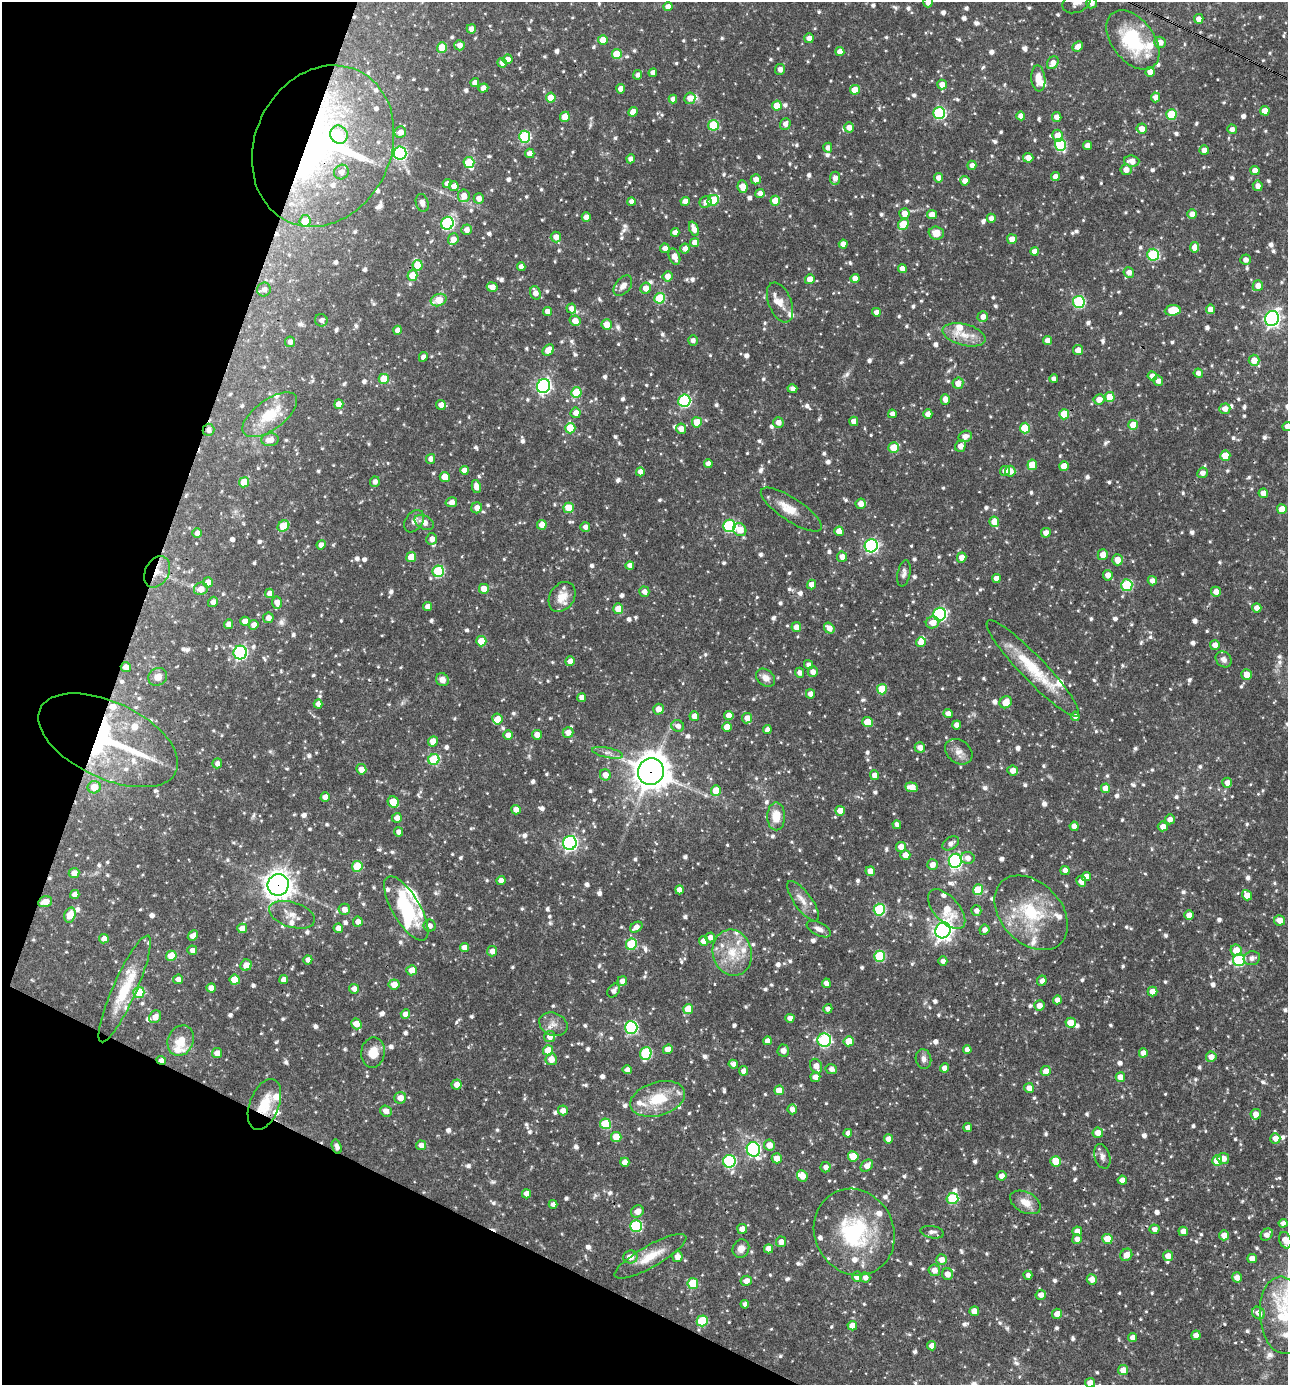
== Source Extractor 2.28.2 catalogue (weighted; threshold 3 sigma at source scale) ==
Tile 9 of 4 x 4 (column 1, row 3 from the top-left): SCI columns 271-1556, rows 1385-2767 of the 5550 x 5536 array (HDU 1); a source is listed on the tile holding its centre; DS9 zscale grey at full resolution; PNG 1290 x 1387 px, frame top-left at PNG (2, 2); each listed source drawn as its Kron ellipse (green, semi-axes under 4 px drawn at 4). Shown black and unused: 19% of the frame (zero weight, under 3 of 4 exposures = <1% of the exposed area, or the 3 px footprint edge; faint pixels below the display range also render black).
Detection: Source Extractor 2.28.2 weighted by HDU 2 'WHT'; one run over the whole footprint, this tile lists its part. Background 0.0625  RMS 0.0035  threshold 0.0159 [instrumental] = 3 sigma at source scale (4.5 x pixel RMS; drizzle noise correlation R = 1.50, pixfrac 1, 0.05/0.05 arcsec/px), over >= 5 px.
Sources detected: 1239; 2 inside a brighter object's white glare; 4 cosmic-ray / hot-pixel residue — neither listed nor drawn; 51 inside a brighter listed object's ellipse — not listed separately; of the other 1182, all 500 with FLUX_AUTO >= 1.59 (the completeness limit of this list) listed and drawn (682 fainter detections not listed), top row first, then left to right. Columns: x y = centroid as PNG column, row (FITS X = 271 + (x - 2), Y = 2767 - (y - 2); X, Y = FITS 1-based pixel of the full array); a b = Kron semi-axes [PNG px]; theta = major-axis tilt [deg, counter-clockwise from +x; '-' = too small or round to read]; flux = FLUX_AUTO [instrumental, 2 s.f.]
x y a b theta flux
928 2 5 5 - 2.4
1077 2 15 10 24 3.1
1091 3 5 5 - 1.8
668 7 4 4 - 2.6
1199 19 5 4 - 2.5
471 29 4 4 - 2.3
809 38 5 4 - 2.2
603 40 5 5 - 5.2
1133 40 34 21 -52 24
1160 42 6 5 - 2.8
459 45 5 5 - 2.5
1078 46 6 4 43 2.7
442 48 5 5 - 7.1
840 52 4 4 - 2.7
617 54 5 5 - 10
508 59 5 4 - 2.6
502 63 5 4 - 2.9
1053 63 7 5 56 2.6
780 69 5 5 - 1.7
1150 72 5 4 - 3.2
653 73 4 4 - 2.1
637 75 4 4 - 1.6
1038 79 13 7 -84 4.4
475 83 4 4 - 2.3
942 84 5 4 - 2.5
483 88 5 4 - 2.4
621 89 4 4 - 3.2
855 90 5 5 - 6.9
1156 97 5 4 - 2.7
551 98 5 5 - 6.4
690 98 6 5 - 2.8
673 99 4 4 - 2
777 106 5 5 - 5.4
1265 111 5 4 - 3.7
633 112 5 4 - 4.4
939 113 6 6 - 37
1171 114 5 5 - 14
1021 116 4 4 - 2.4
565 117 5 5 - 6.9
1057 117 5 5 - 2.4
785 124 6 5 - 1.8
713 125 5 5 - 19
849 127 5 5 - 2.2
1142 129 5 5 - 2.7
1232 129 5 4 - 1.6
400 132 6 5 - 2.9
339 135 9 8 - 5.3
1058 136 6 5 - 5.2
525 137 6 5 - 33
1060 145 6 5 - 27
323 146 83 68 64 140
1087 146 4 4 - 2.4
828 148 5 4 - 1.7
1204 150 5 4 - 2.5
400 153 6 6 - 45
530 153 4 4 - 2.3
1028 158 5 5 - 2.8
631 159 4 4 - 1.9
1132 161 7 5 -4 3.3
469 163 6 5 - 13
972 165 4 4 - 2.2
1126 170 5 5 - 2.7
1255 170 4 4 - 2.7
341 172 8 7 - 2
1055 177 4 4 - 2.5
835 178 6 5 - 2.2
938 178 5 4 - 2.3
756 179 5 5 - 2.3
965 181 4 4 - 2.5
447 183 4 4 - 2
454 186 5 5 - 2.6
1258 186 5 5 - 2
742 187 6 5 - 4
760 193 4 4 - 2
464 196 6 6 - 3.1
479 198 5 5 - 2.3
713 200 6 5 - 14
685 201 4 4 - 3.3
775 201 5 5 - 6.3
631 202 4 4 - 1.6
706 202 6 5 - 2.1
422 203 9 6 -72 1.6
904 214 5 5 - 3.4
1192 214 5 5 - 3.2
932 215 5 4 - 3.2
586 217 5 4 - 3.2
991 218 4 4 - 1.9
305 221 6 5 - 6.6
447 223 6 6 - 50
903 224 5 5 - 6.9
694 229 7 4 -67 3
466 230 5 5 - 2.2
675 232 4 4 - 2.3
936 233 7 6 - 4
556 237 5 5 - 2.7
453 239 6 5 - 2.5
1012 239 5 5 - 3.2
695 242 5 4 - 3.1
843 244 4 4 - 2.5
1195 247 5 4 - 3.3
665 248 5 5 - 2.4
685 249 5 4 - 2.2
1034 251 4 4 - 2.5
1153 255 6 6 - 27
674 257 8 5 -68 3.3
1246 260 5 5 - 1.7
418 265 5 5 - 6.6
521 267 4 4 - 1.8
902 269 4 4 - 2.7
1129 272 5 5 - 2.1
412 275 5 5 - 6.6
667 276 5 5 - 2.7
855 278 4 4 - 2.7
810 279 5 5 - 3.6
623 286 11 7 51 2.2
1258 286 5 5 - 2.5
492 287 5 4 - 2.6
646 288 5 5 - 3.1
264 289 7 6 - 1.9
535 293 7 5 -71 2.4
660 298 5 5 - 19
439 300 8 6 21 5.5
1079 302 6 6 - 36
780 303 21 11 -68 3.8
571 308 5 5 - 2.4
1210 309 5 4 - 2.7
1173 310 8 5 6 9
548 312 4 4 - 2.9
876 312 4 4 - 2.1
983 317 5 5 - 2.3
1272 318 8 7 - 130
321 320 6 6 - 1.8
575 321 5 5 - 3.7
607 324 5 5 - 4.2
397 330 4 4 - 2.6
964 335 22 10 -14 5.7
693 340 5 4 - 1.7
1048 341 4 4 - 2.7
290 342 5 5 - 1.7
548 350 6 5 - 5.2
1078 350 5 5 - 2.9
423 357 5 4 - 2.3
1254 360 5 5 - 4.1
1198 373 4 4 - 1.7
1152 376 5 4 - 2.5
384 379 5 5 - 8.8
1054 379 4 4 - 1.7
1158 381 5 4 - 1.9
958 383 5 5 - 3.5
544 386 7 6 - 83
792 389 5 4 - 1.8
576 392 5 5 - 12
1110 397 5 5 - 6.6
945 399 5 4 - 2.3
1099 399 5 5 - 3
684 401 6 6 - 41
339 404 5 4 - 4.1
441 405 5 5 - 2.4
1225 409 5 5 - 2.6
576 413 5 5 - 2.7
892 414 4 4 - 2.2
928 414 4 4 - 2.6
1064 414 5 5 - 9
270 415 32 15 36 12
854 421 5 4 - 3.1
697 422 5 5 - 6.7
778 422 5 5 - 2.5
1133 425 5 5 - 6.4
1287 426 5 4 - 2.2
570 428 5 5 - 11
1025 428 5 5 - 11
681 429 5 5 - 2.9
208 430 6 6 - 1.7
965 436 7 5 16 2.3
270 440 8 6 6 2.8
960 446 6 5 - 2.9
894 448 5 5 - 8.7
1225 456 5 5 - 7.4
431 459 5 4 - 2.1
708 464 4 4 - 2.1
1032 465 5 5 - 7.1
1064 466 5 5 - 4.7
464 470 4 4 - 2.4
1005 471 5 4 - 2.8
1010 471 5 5 - 3.1
640 472 4 4 - 2.6
1202 473 5 5 - 1.8
445 477 5 5 - 4.9
244 482 5 5 - 7.8
375 482 5 5 - 1.6
476 487 7 4 -79 3.2
1263 493 5 4 - 3.7
451 502 6 5 - 2.8
860 504 5 5 - 2.7
477 508 5 5 - 2.6
569 508 5 5 - 8.7
1282 509 5 5 - 6
791 510 36 11 -33 6.1
414 521 12 8 56 2.1
424 522 10 6 -28 2.8
994 522 5 5 - 4.9
542 525 5 4 - 4.5
283 526 6 5 - 10
729 526 6 6 - 42
585 527 5 5 - 1.9
740 530 7 6 - 5.3
839 531 5 4 - 3.8
197 533 5 4 - 2.5
1046 533 5 4 - 2.9
432 539 6 5 - 2.6
321 545 4 4 - 2.2
871 546 6 6 - 65
1103 555 5 5 - 3
411 557 5 5 - 6
842 557 5 5 - 2.7
962 557 5 4 - 2.8
1117 560 6 5 - 3.3
630 565 4 4 - 2
438 571 6 5 - 27
157 572 16 12 62 4.4
904 573 13 6 79 1.6
1108 575 5 5 - 2.9
996 578 4 4 - 2.6
1152 581 5 4 - 1.8
208 582 5 5 - 3.9
812 585 5 4 - 3.1
1127 585 6 5 - 26
201 589 7 6 - 3.1
484 589 5 5 - 4.1
644 592 5 5 - 2.2
1216 592 5 5 - 2.6
270 593 5 4 - 2.3
562 597 16 12 57 5.3
213 602 5 4 - 2
277 602 6 5 - 2.9
428 607 4 4 - 2.7
1257 608 5 4 - 2.4
618 609 5 5 - 4.8
940 614 6 6 - 54
268 618 5 5 - 2.2
245 621 5 4 - 2.9
933 622 7 6 - 3
229 624 5 4 - 2.6
254 625 5 5 - 2.2
796 627 5 5 - 2.6
829 628 6 5 - 2.7
481 641 5 5 - 7.9
921 642 5 5 - 3.6
1215 645 5 5 - 2.8
240 653 7 6 - 62
1224 659 9 7 -45 1.9
570 661 5 4 - 2.7
808 665 5 4 - 1.7
126 667 5 5 - 3
1033 668 65 12 -46 17
813 672 5 5 - 2.1
799 673 5 4 - 1.8
1246 675 5 5 - 3.9
158 677 10 8 35 2.8
766 678 10 7 -40 2.6
442 680 7 6 - 2.3
882 689 5 5 - 11
810 694 5 4 - 2.5
582 697 4 4 - 2.7
1006 702 6 5 - 4.8
318 704 4 4 - 1.9
658 709 5 5 - 2.6
948 714 4 4 - 2.4
729 715 5 4 - 3.1
694 716 5 4 - 2.6
1075 716 5 4 - 1.8
747 718 5 5 - 3.1
497 719 5 5 - 3.3
867 722 5 5 - 6.7
957 725 4 4 - 2.4
678 726 6 5 - 1.8
727 727 5 5 - 5.1
767 730 4 4 - 2
568 732 5 5 - 2.7
508 735 5 5 - 2.9
537 735 5 5 - 2.9
108 740 75 38 -25 71
433 741 5 5 - 3.4
920 748 5 5 - 2.6
959 752 15 11 -37 3
608 753 16 5 -12 1.8
434 760 5 5 - 19
217 763 5 5 - 1.9
361 769 5 5 - 2.8
1013 770 5 5 - 2.8
651 771 13 13 - 650
605 775 5 5 - 3
875 775 5 4 - 2.8
1227 783 5 5 - 2.5
94 787 6 6 - 4.8
911 787 6 4 -6 4.2
1105 788 5 4 - 4.2
716 790 5 5 - 5.8
325 797 5 4 - 2.9
393 802 6 5 - 8.9
516 810 5 4 - 3
840 811 5 5 - 5.1
776 816 14 9 90 6.4
397 818 5 5 - 2.4
1170 819 5 5 - 2.4
897 825 4 4 - 1.6
1074 826 4 4 - 2.8
1163 826 5 5 - 2.5
399 832 4 4 - 2.1
570 843 7 6 - 86
951 843 9 6 33 1.9
901 847 5 5 - 2.9
905 855 5 5 - 3.6
968 858 7 6 - 2.2
955 861 7 6 - 77
932 864 5 5 - 2.7
357 866 5 5 - 12
1065 870 4 4 - 2.5
870 871 5 4 - 3.5
74 873 5 5 - 3.1
1086 877 4 4 - 2.6
501 880 4 4 - 2.7
1081 881 5 5 - 2.9
278 885 11 10 - 330
679 890 4 4 - 2.7
978 890 5 5 - 14
75 894 4 4 - 2.3
1247 895 5 4 - 3.6
803 901 24 8 -54 3.9
45 902 7 5 15 5
406 908 36 14 -59 22
344 909 5 5 - 2.8
947 909 24 12 -48 8
879 910 6 5 - 28
976 911 5 5 - 1.7
1031 913 43 30 -46 25
70 915 7 5 73 6.9
292 915 24 12 -17 4.2
1189 915 4 4 - 3
1280 920 5 5 - 3.2
358 922 5 5 - 2.4
429 926 6 6 - 2.1
636 927 7 5 35 2.3
242 928 5 4 - 3.8
338 928 5 4 - 2.5
819 929 13 6 -27 2
943 930 8 7 - 200
984 930 5 5 - 2
193 936 6 4 47 2.8
710 937 5 4 - 1.9
104 939 5 4 - 2.7
703 941 5 4 - 2.9
631 944 6 5 - 19
464 948 4 4 - 3
192 950 5 4 - 1.9
1236 950 6 5 - 5.6
492 951 5 5 - 2.7
732 953 23 19 -75 11
171 956 5 5 - 9.3
879 956 5 5 - 20
1252 958 8 7 - 2
308 960 4 4 - 1.9
1239 960 6 6 - 32
943 961 4 4 - 1.7
246 965 6 5 - 3
412 970 5 5 - 3.6
178 979 5 5 - 2.1
235 980 5 5 - 8
283 980 4 4 - 2.6
622 981 5 4 - 2.3
1042 981 5 4 - 1.8
826 983 4 4 - 2.6
394 984 5 5 - 3.9
211 988 4 4 - 2.6
125 989 58 12 66 16
354 989 5 5 - 1.9
614 991 7 5 52 1.7
1152 991 5 5 - 3
139 992 5 5 - 13
1057 1000 4 4 - 2.5
1039 1006 5 5 - 2.7
688 1009 5 5 - 8
828 1009 5 4 - 1.8
405 1014 5 4 - 2.6
155 1017 7 5 50 3
790 1018 4 4 - 2.6
1071 1023 5 5 - 5.6
356 1024 5 5 - 4.5
553 1024 14 11 -23 3.1
631 1027 6 6 - 47
549 1037 5 5 - 2.7
181 1040 15 13 65 6.6
824 1040 7 6 - 44
768 1041 4 4 - 2.4
849 1041 5 5 - 6.8
668 1049 5 4 - 3.5
548 1050 5 5 - 6.3
783 1050 6 5 - 1.8
967 1050 4 4 - 2.2
373 1052 15 12 80 5.4
217 1053 5 5 - 2.8
646 1053 6 5 - 27
1143 1053 4 4 - 2.6
1211 1057 5 5 - 2.8
551 1059 6 5 - 3.1
923 1059 10 7 -77 1.8
161 1060 5 4 - 1.7
733 1064 4 4 - 1.6
816 1066 7 5 -66 3.3
944 1068 4 4 - 2.3
831 1069 6 5 - 1.8
627 1070 4 4 - 2.3
744 1071 4 4 - 2.4
1046 1071 5 5 - 2.6
815 1077 5 5 - 2.6
1120 1077 5 4 - 3.8
457 1085 5 5 - 3.4
1029 1088 5 5 - 2.6
779 1090 5 5 - 4.5
400 1098 6 5 - 2.8
658 1099 28 16 17 13
264 1104 27 14 69 9.5
792 1109 5 4 - 2.1
563 1110 5 5 - 2.5
386 1111 6 5 - 2.4
1256 1114 5 5 - 3
605 1124 5 5 - 15
968 1128 4 4 - 2.6
848 1133 4 4 - 1.8
1098 1133 5 5 - 3.4
616 1137 5 5 - 7.4
1275 1138 5 5 - 2.9
888 1139 4 4 - 2.5
421 1145 5 4 - 2.6
769 1145 5 5 - 3.7
337 1147 7 4 -73 1.7
753 1149 7 6 - 63
853 1156 5 5 - 6.9
1102 1156 13 7 -73 1.8
777 1158 5 5 - 3.7
1223 1158 5 5 - 2.9
729 1161 6 6 - 43
1056 1161 5 5 - 6.2
1217 1161 5 5 - 8.1
625 1162 4 4 - 2.8
867 1166 7 5 41 2.8
826 1167 5 5 - 2.1
802 1176 6 5 - 3.8
1002 1176 5 5 - 2.5
1122 1180 4 4 - 2.6
526 1194 4 4 - 2.7
952 1198 6 5 - 21
1025 1202 16 10 -28 4.8
553 1204 4 4 - 1.6
637 1211 7 5 38 3.3
1283 1223 4 4 - 1.7
636 1226 6 6 - 30
742 1229 5 5 - 3
1154 1229 5 4 - 1.7
1077 1231 4 4 - 3.3
1183 1231 5 4 - 2.7
854 1232 44 39 -63 36
932 1232 12 6 -10 1.7
1224 1235 5 5 - 2.8
1267 1235 7 5 44 2.3
1077 1239 5 4 - 2
1107 1239 5 5 - 7
1285 1240 8 6 -72 4.2
781 1242 5 5 - 2.4
741 1249 9 8 - 2.6
768 1249 4 4 - 2.7
1126 1255 6 5 - 3.6
651 1256 41 11 30 8.4
1168 1256 5 5 - 3.1
630 1257 7 6 - 3.2
677 1257 5 5 - 2.9
1252 1259 5 4 - 3.5
941 1260 5 5 - 2.9
934 1270 6 5 - 2.7
947 1274 5 5 - 2.9
1028 1275 4 4 - 1.7
857 1277 5 5 - 3.7
865 1277 5 5 - 1.8
1237 1277 5 5 - 2.5
1092 1279 5 5 - 3
746 1281 5 5 - 2.9
693 1284 5 5 - 12
1041 1295 5 5 - 2.2
745 1304 4 4 - 1.6
974 1311 5 5 - 3.6
1259 1313 7 6 - 2.7
1057 1314 5 5 - 2.7
1282 1315 38 22 -86 18
702 1321 5 5 - 15
852 1326 5 4 - 3.5
1196 1335 5 4 - 2.6
1133 1338 4 4 - 2.6
932 1346 4 4 - 2.4
1123 1370 5 5 - 3.6
1090 1383 5 5 - 2.8
Overlapping masked pixels (flux is a lower limit): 12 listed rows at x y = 323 146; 208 430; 157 572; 126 667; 108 740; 651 771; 278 885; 45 902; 283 980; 161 1060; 264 1104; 337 1147
Isophote crosses this tile's border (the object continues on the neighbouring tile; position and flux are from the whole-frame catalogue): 7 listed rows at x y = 928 2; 1077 2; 1091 3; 1287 426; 1285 1240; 1282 1315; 1090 1383